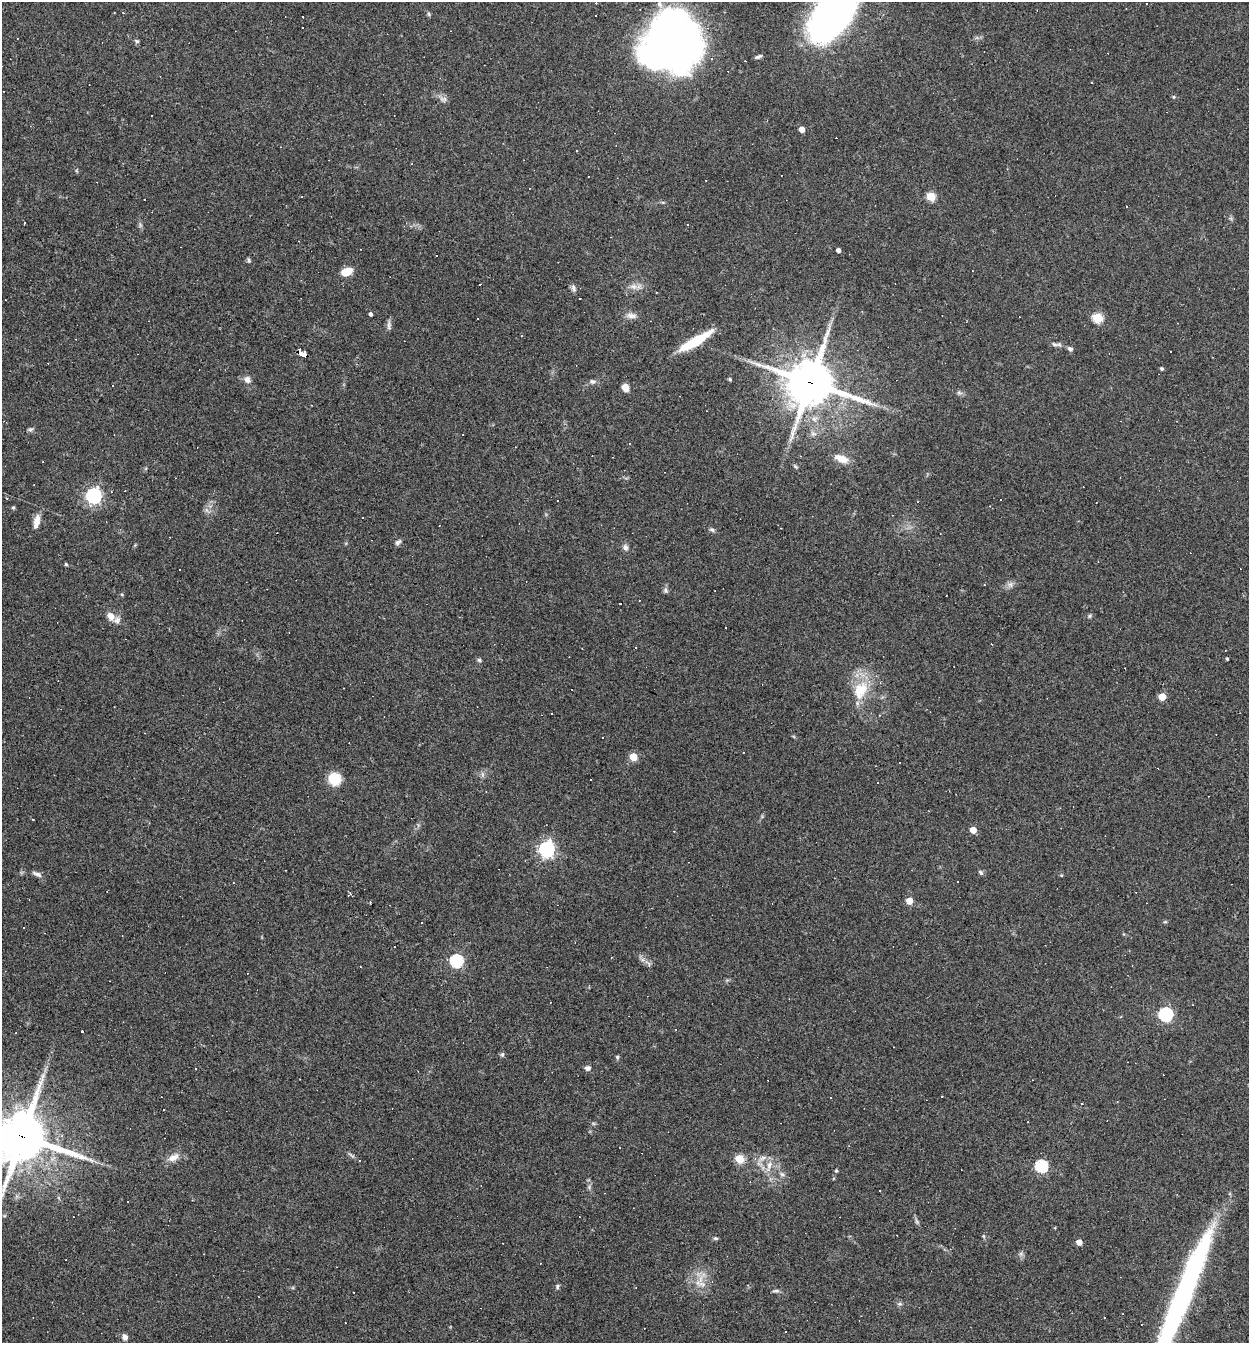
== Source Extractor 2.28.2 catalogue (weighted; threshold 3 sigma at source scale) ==
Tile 11 of 4 x 4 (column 3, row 3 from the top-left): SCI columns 2754-4000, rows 1341-2681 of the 5378 x 5362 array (HDU 1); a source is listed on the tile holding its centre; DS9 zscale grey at full resolution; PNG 1251 x 1345 px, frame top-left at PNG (2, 2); no overlay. Shown black and unused: <1% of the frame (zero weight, under 3 of 4 exposures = <1% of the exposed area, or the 3 px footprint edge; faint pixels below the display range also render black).
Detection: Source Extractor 2.28.2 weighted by HDU 2 'WHT'; one run over the whole footprint, this tile lists its part. Background 0.0527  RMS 0.0047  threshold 0.0212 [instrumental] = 3 sigma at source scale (4.5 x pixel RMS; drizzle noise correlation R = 1.50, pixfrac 1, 0.05/0.05 arcsec/px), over >= 5 px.
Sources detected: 164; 1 inside a brighter object's white glare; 60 cosmic-ray / hot-pixel residue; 1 long thin detection or spike segment (spike, bleed or trail) — not listed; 2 inside a brighter listed object's ellipse — not listed separately; the other 100 listed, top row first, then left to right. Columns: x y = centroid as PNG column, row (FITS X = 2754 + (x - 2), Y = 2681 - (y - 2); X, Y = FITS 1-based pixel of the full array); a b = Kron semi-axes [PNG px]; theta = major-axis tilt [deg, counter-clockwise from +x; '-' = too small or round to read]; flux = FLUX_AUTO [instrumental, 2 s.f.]
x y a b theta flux
123 13 4 3 - 0.46
429 14 6 5 - 0.69
832 15 55 29 54 190
137 41 7 4 -27 0.74
669 42 56 51 3 240
758 57 8 4 23 1
1174 97 5 4 - 0.56
443 99 11 7 -14 2
802 129 4 4 - 3.9
302 197 3 2 - 0.36
931 197 5 5 - 19
24 223 3 3 - 2.3
838 250 4 4 - 1.7
437 256 3 3 - 2
249 260 6 4 -80 0.79
347 271 9 6 16 9.4
633 286 10 7 -11 2.6
573 287 10 5 -83 1.5
370 314 4 3 - 1.3
631 316 15 7 -5 2.6
478 318 2 2 - 0.42
1097 318 5 5 - 30
389 325 13 5 90 1.5
695 342 37 8 31 21
1054 344 9 5 -19 1.3
1070 349 7 5 -29 1.2
303 354 9 4 -23 180
1212 357 3 2 - 0.28
1162 369 4 3 - 0.84
730 379 5 4 - 0.58
247 380 10 7 89 2.2
592 381 8 6 -10 1.3
810 382 17 15 -18 2100
112 385 3 3 - 4.6
625 388 8 6 -65 4
959 392 7 4 -1 0.94
30 429 7 6 - 0.97
841 459 17 8 -21 6
795 466 7 3 -35 0.66
94 496 6 6 - 150
557 501 2 2 - 0.43
13 507 5 4 - 0.68
36 522 17 7 78 4.4
712 530 8 5 -19 0.94
398 542 10 6 34 1.3
625 547 9 7 -62 1.7
66 564 5 4 - 0.57
1010 584 9 6 -89 1.7
665 590 7 6 - 1.1
946 595 3 2 - 0.68
620 604 3 2 - 0.36
111 616 10 8 -57 4
1089 616 7 4 38 0.8
635 648 2 2 - 0.38
1227 659 3 3 - 0.61
479 660 5 5 - 0.81
860 690 30 20 63 16
1162 697 5 5 - 11
633 757 5 5 - 13
334 779 15 14 - 9
33 819 3 2 - 0.36
973 830 5 4 - 6.8
546 849 6 6 - 130
981 873 7 5 -51 0.95
37 874 15 5 -25 1.8
1061 875 5 3 - 0.41
1136 892 2 2 - 0.26
909 901 5 5 - 8.5
1165 922 5 4 - 0.63
422 923 3 3 - 2.8
23 928 3 2 - 0.57
456 961 6 6 - 66
648 963 13 4 -43 1.6
1165 1014 6 6 - 91
82 1032 3 3 - 1
502 1054 7 5 69 0.78
617 1057 5 5 - 0.68
588 1068 7 6 - 1.5
196 1069 3 2 - 0.66
831 1097 3 3 - 0.56
1117 1101 3 2 - 0.33
22 1136 18 16 -14 2300
173 1157 17 9 28 4.1
762 1158 14 5 31 2.3
739 1159 5 5 - 22
359 1161 3 3 - 0.57
769 1166 19 6 73 3.8
1041 1166 6 6 - 42
836 1171 5 4 - 0.57
782 1174 9 4 -35 1.2
128 1202 3 2 - 0.41
917 1222 8 4 -59 0.94
983 1236 6 4 -88 0.6
715 1238 6 4 0 0.78
1079 1242 4 4 - 4.1
702 1284 16 7 -9 3.8
557 1286 6 5 - 0.91
776 1291 10 4 -1 1
900 1304 6 5 - 0.94
125 1337 8 7 - 1.9
Overlapping masked pixels (flux is a lower limit): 3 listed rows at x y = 303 354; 810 382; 22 1136
Isophote crosses this tile's border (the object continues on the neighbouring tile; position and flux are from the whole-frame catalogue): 2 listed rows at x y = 832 15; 22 1136